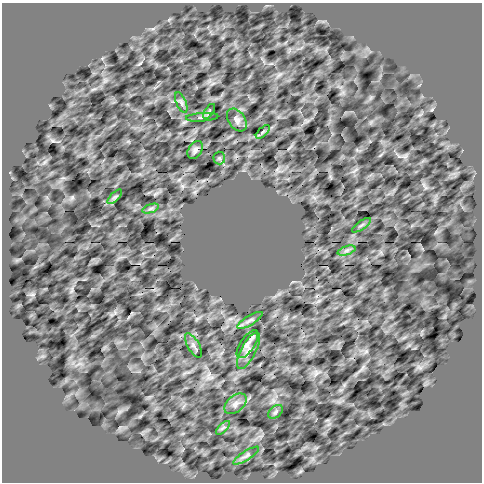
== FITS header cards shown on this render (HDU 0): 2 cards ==
NAXIS1  =                  480 /
NAXIS2  =                  480 /

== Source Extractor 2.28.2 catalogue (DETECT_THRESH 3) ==
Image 480 x 480 px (HDU 0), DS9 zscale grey, 1 PNG px = 1 image px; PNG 484 x 484 px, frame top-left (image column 1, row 480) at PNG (2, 3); each listed source drawn as its Kron ellipse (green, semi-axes under 4 px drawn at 4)
Background 7.01e-05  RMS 56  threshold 169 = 3 sigma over >= 5 px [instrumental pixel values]
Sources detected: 19; all 19 listed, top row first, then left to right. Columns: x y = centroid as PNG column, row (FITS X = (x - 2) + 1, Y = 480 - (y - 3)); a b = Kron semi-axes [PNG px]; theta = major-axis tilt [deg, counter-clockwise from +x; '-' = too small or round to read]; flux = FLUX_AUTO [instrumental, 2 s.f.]
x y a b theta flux
181 103 11 5 -67 11000
209 111 8 3 57 5400
202 117 16 3 4 7100
237 120 12 8 -55 16000
263 132 9 3 45 6300
195 150 10 6 57 11000
219 158 6 6 - 6000
115 197 9 3 45 7700
151 208 8 4 19 6900
361 225 11 3 35 6600
347 250 9 4 19 9800
250 320 14 4 31 12000
247 344 16 7 56 18000
193 345 13 5 -59 12000
249 351 20 7 63 28000
235 404 13 8 40 20000
276 412 8 5 41 8800
223 428 9 3 44 6800
246 456 15 4 33 13000